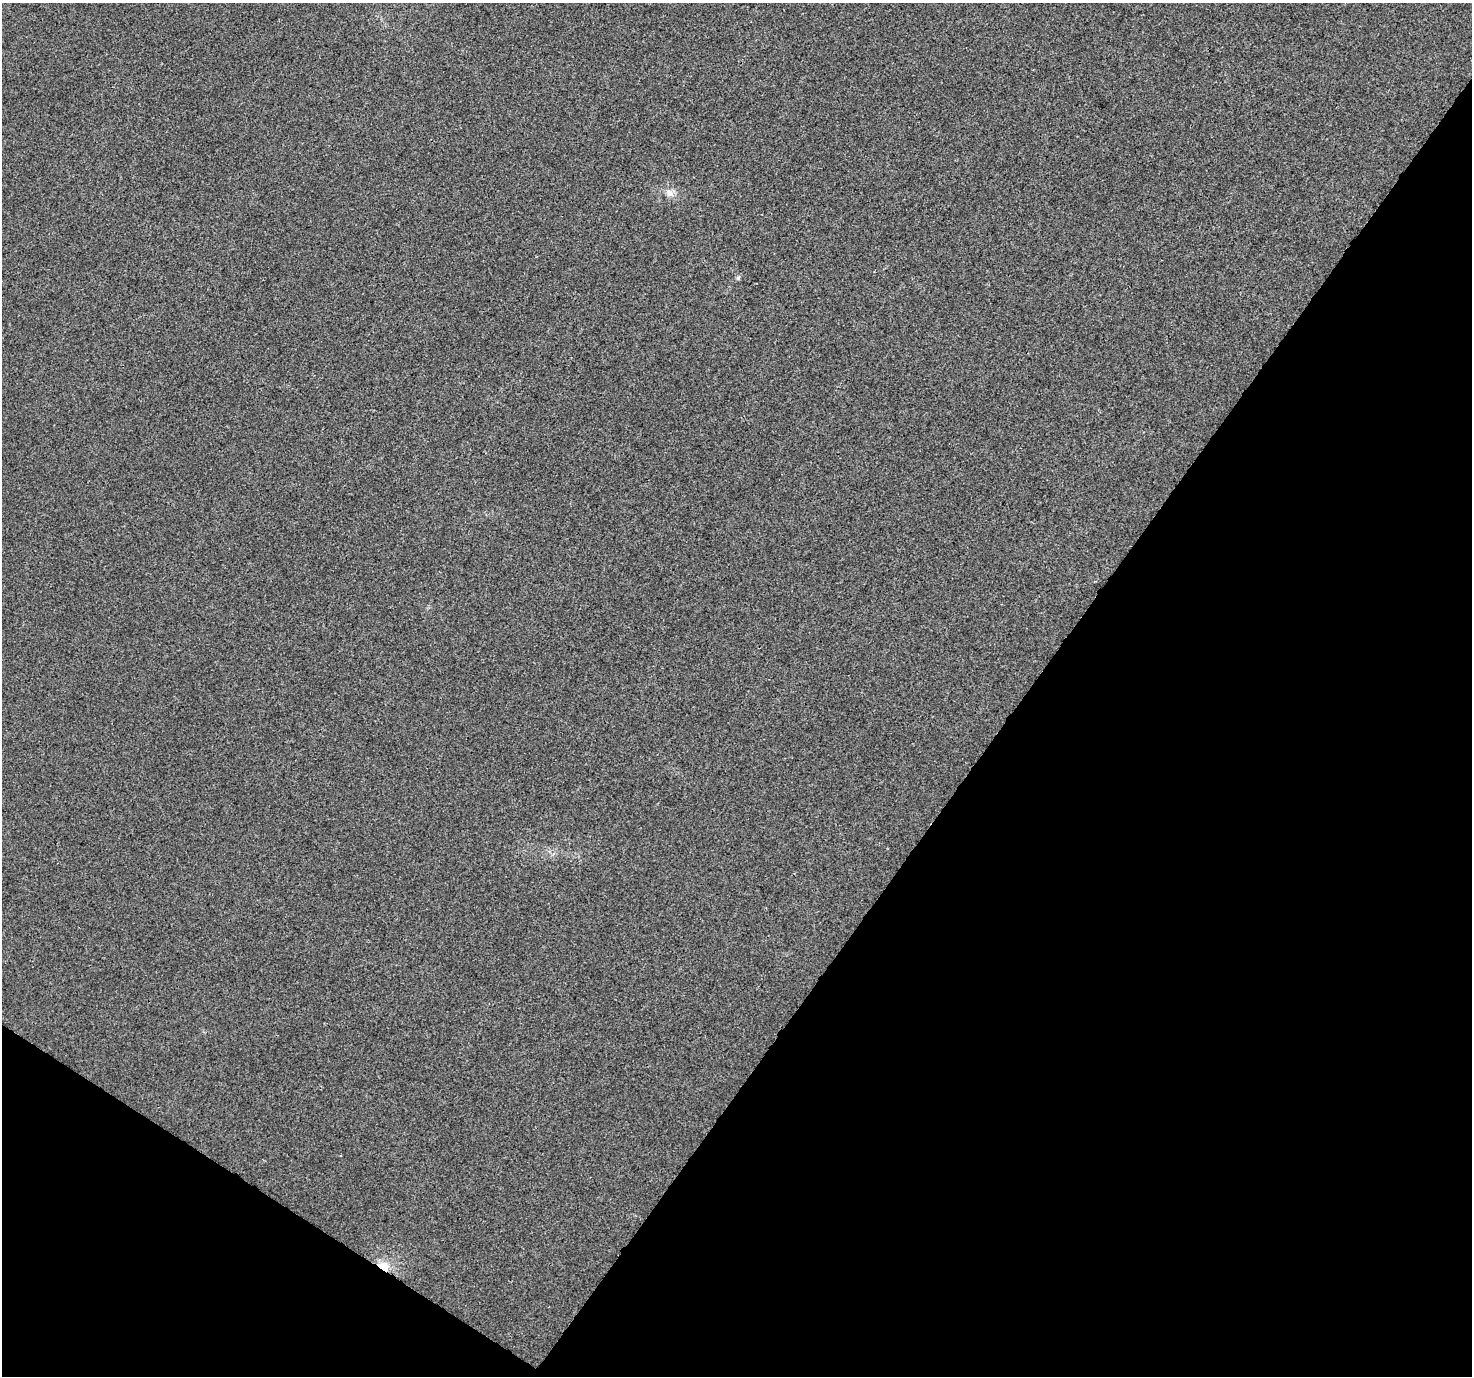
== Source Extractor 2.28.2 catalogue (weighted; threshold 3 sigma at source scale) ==
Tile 15 of 4 x 4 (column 3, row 4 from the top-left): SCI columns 2976-4445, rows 234-1607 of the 5958 x 6028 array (HDU 1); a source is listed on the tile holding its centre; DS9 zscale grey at full resolution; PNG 1474 x 1378 px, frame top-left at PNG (2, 3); no overlay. Shown black and unused: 35% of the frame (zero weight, under 3 of 4 exposures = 5% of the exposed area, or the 3 px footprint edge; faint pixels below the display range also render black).
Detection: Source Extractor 2.28.2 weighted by HDU 2 'WHT'; one run over the whole footprint, this tile lists its part. Background 0.00295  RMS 0.0026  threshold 0.0118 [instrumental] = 3 sigma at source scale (4.5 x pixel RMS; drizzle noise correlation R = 1.50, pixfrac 1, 0.0396/0.0396 arcsec/px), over >= 5 px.
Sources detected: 3; all 3 listed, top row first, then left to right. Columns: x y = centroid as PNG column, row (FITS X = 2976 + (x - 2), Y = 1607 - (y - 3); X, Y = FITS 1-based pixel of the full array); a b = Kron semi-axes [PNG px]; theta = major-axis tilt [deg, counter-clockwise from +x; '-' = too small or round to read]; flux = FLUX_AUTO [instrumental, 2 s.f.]
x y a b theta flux
670 193 11 9 -45 1.6
738 278 6 5 - 0.42
384 1267 13 9 -34 4.3
Overlapping masked pixels (flux is a lower limit): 1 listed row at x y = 384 1267